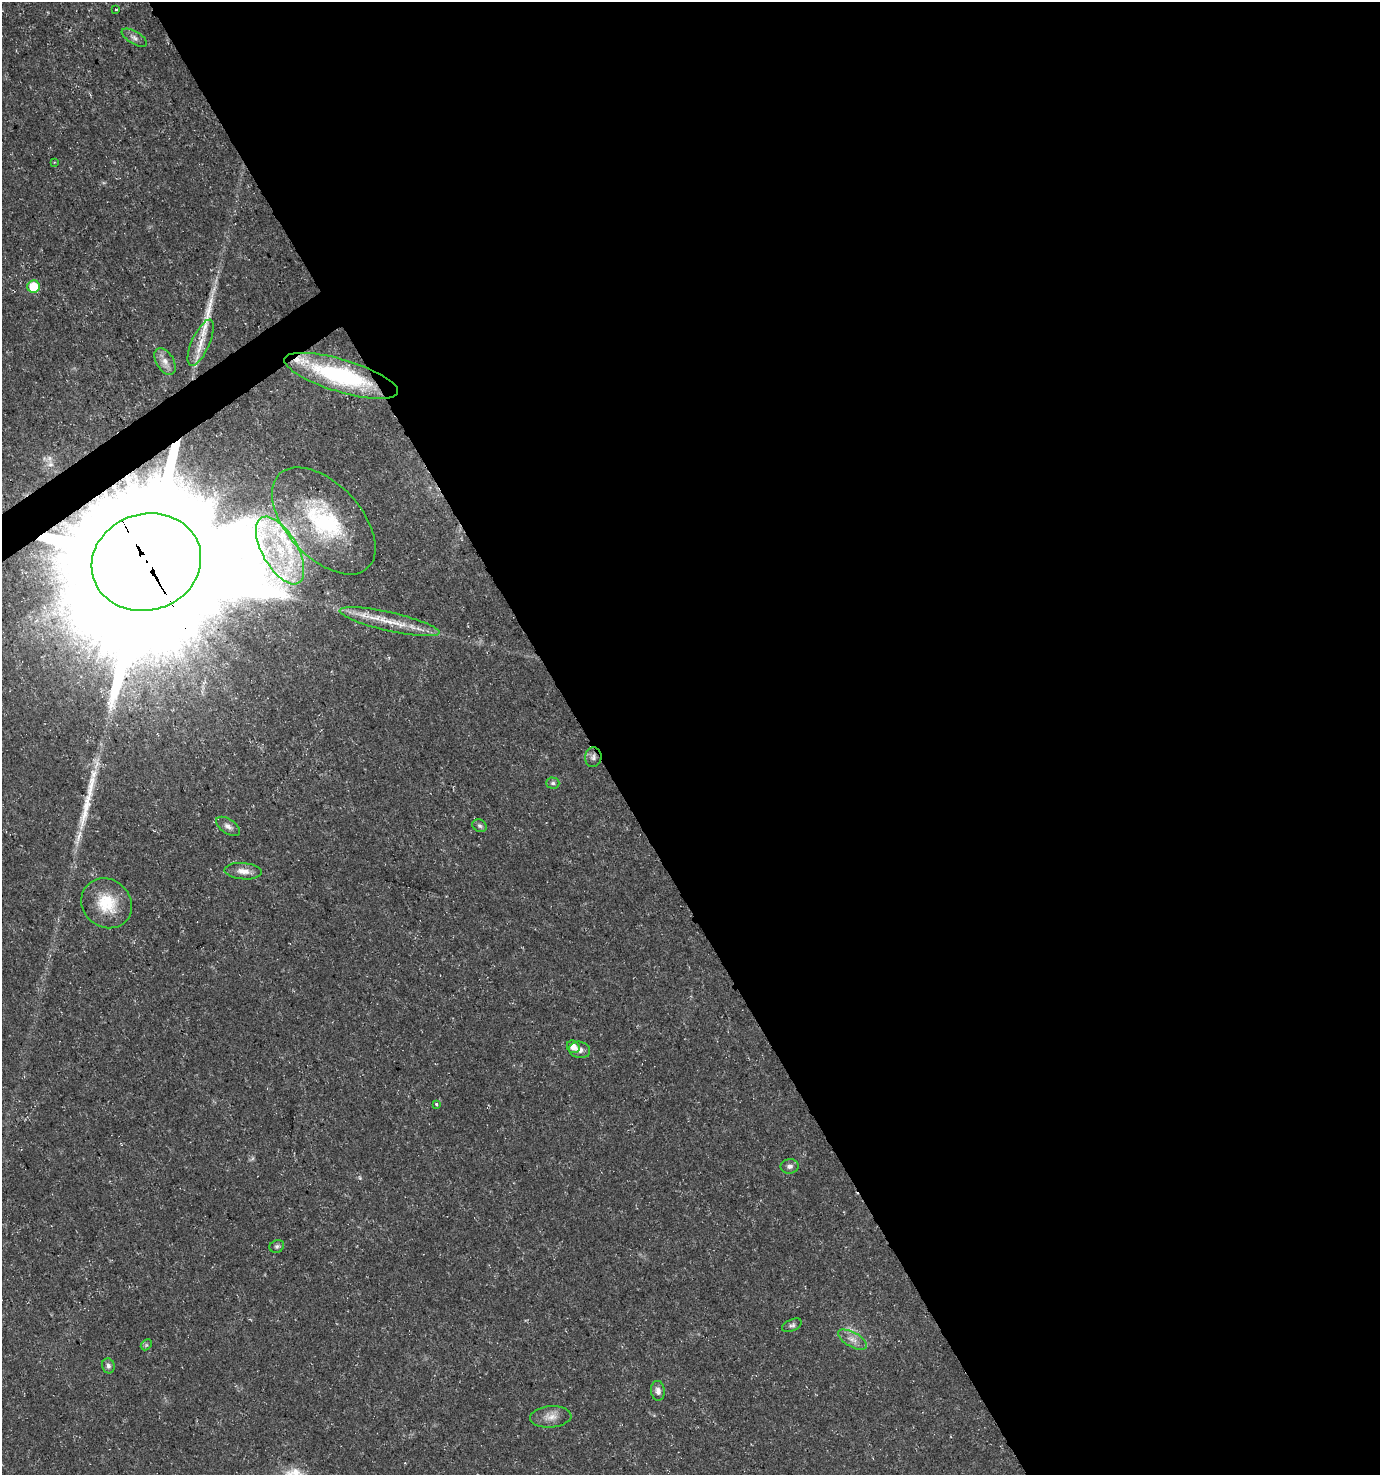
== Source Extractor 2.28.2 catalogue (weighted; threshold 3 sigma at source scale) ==
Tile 8 of 4 x 4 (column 4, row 2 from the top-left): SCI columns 4254-5631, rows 2952-4424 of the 5812 x 5898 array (HDU 1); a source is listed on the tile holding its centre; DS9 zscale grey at full resolution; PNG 1382 x 1477 px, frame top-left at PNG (2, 2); each listed source drawn as its Kron ellipse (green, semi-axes under 4 px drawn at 4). Shown black and unused: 58% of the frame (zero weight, under 3 of 5 exposures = <1% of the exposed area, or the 3 px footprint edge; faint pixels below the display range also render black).
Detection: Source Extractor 2.28.2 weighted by HDU 2 'WHT'; one run over the whole footprint, this tile lists its part. Background 0.0146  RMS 0.0018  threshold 0.00822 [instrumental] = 3 sigma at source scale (4.5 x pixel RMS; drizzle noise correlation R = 1.50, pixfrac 1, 0.0396/0.0396 arcsec/px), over >= 5 px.
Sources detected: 35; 1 too faint to see at this stretch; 2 inside a brighter object's white glare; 2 long thin detections or spike segments (spike, bleed or trail) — neither listed nor drawn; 2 inside a brighter listed object's ellipse — not listed separately; the other 28 listed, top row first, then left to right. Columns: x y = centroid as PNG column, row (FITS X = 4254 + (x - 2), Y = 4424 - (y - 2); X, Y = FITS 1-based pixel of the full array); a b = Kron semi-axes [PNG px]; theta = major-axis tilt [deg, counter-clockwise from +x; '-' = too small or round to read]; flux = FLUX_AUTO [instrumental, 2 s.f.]
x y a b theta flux
116 10 3 3 - 0.49
134 38 14 6 -31 0.8
54 162 3 3 - 0.14
34 287 6 6 - 6.4
201 343 25 9 66 2.9
165 361 15 8 -58 1.5
341 376 59 16 -17 24
324 521 64 37 -47 24
280 550 37 17 -60 12
146 562 55 48 18 11000
389 622 51 9 -13 5.3
593 757 10 8 83 0.8
553 783 6 5 - 0.43
228 826 13 7 -34 0.95
480 826 7 6 - 0.44
243 871 18 8 -4 1.6
107 903 26 23 -40 6.6
573 1047 7 6 - 1.6
580 1050 10 8 -10 0.95
436 1104 3 3 - 0.7
790 1166 9 7 9 0.72
277 1246 7 6 - 0.4
792 1325 10 5 24 0.51
852 1340 16 7 -29 1.4
146 1345 6 4 45 0.27
108 1366 7 6 - 0.61
658 1391 10 7 -84 0.93
551 1417 21 10 5 2
Overlapping masked pixels (flux is a lower limit): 3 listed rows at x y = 341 376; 146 562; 593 757